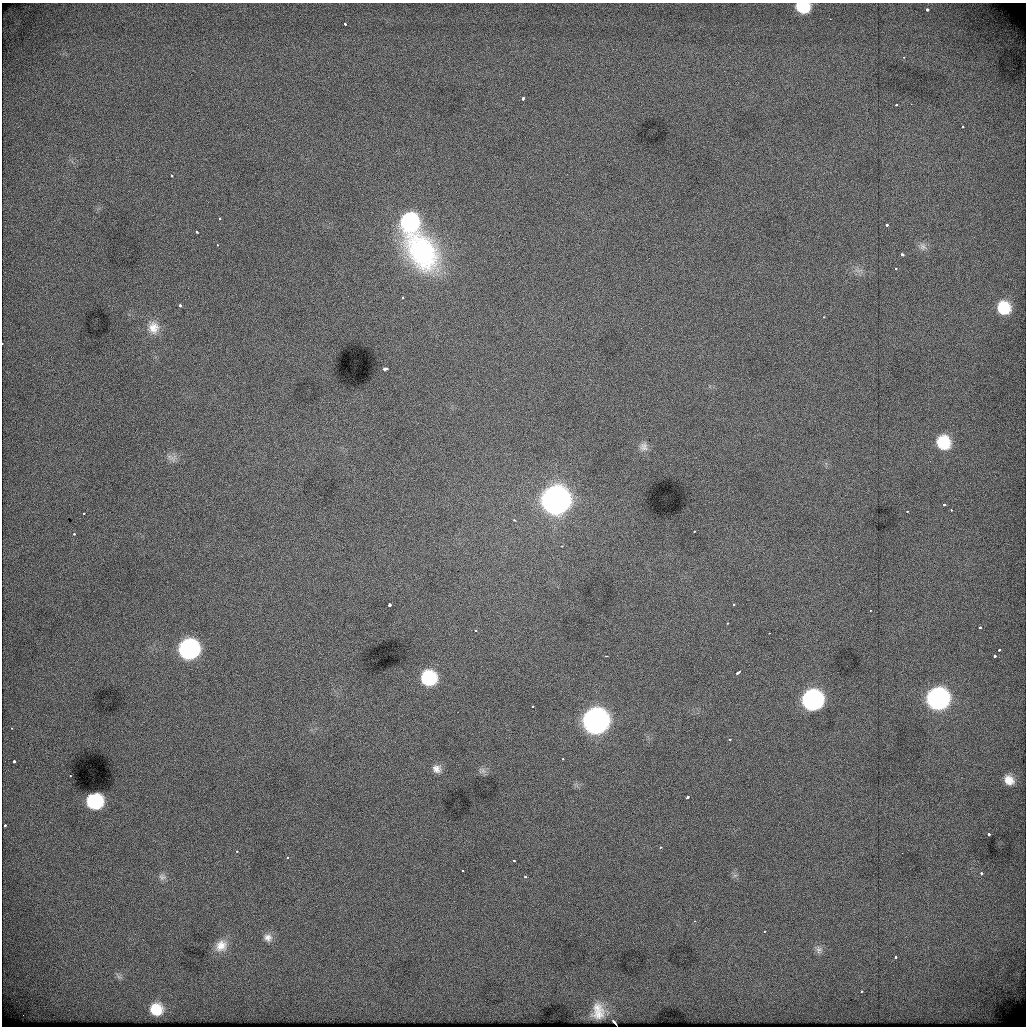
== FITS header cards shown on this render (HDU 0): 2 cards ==
NAXIS1  =                 1024          /
NAXIS2  =                 1024          /

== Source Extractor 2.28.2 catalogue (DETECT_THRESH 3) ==
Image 1024 x 1024 px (HDU 0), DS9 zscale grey, 1 PNG px = 1 image px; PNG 1028 x 1028 px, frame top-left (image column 1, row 1024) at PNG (2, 3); no overlay
Background 478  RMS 2.9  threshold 8.85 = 3 sigma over >= 5 px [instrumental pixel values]
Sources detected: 87; all 87 listed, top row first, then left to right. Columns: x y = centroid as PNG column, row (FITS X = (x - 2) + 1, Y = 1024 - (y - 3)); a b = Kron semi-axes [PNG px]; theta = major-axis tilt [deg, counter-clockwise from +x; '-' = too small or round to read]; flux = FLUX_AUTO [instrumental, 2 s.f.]
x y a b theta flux
803 7 11 9 -9 8500
927 10 3 3 - 1000
830 19 2 2 - 340
345 24 3 3 - 470
903 57 4 3 - 270
523 98 4 3 - 930
896 105 3 2 - 330
963 127 3 2 - 200
171 175 3 3 - 460
220 218 3 2 - 270
410 222 15 14 - 28000
887 225 3 3 - 560
196 232 3 2 - 560
217 245 3 2 - 390
923 247 11 9 -36 850
422 251 49 32 -56 31000
902 254 4 3 - 1500
896 268 3 2 - 250
403 297 3 3 - 290
180 305 3 3 - 1600
1004 308 13 12 - 7400
824 317 3 3 - 150
153 328 16 14 -80 2500
384 369 4 3 - 1600
943 442 11 10 - 8100
644 447 13 11 71 1300
172 458 17 10 -15 1300
555 500 14 14 - 270000
944 505 3 3 - 530
951 510 3 2 - 250
907 511 3 2 - 330
84 513 2 2 - 140
514 520 4 3 - 210
694 531 3 2 - 420
74 534 3 3 - 440
562 546 3 2 - 170
389 605 3 3 - 2400
734 605 3 3 - 260
870 611 3 2 - 220
727 623 3 3 - 250
980 628 3 3 - 480
475 630 3 2 - 330
769 633 3 2 - 150
189 649 13 12 - 52000
999 650 3 3 - 380
606 656 3 2 - 1600
995 656 3 3 - 470
738 672 4 3 - 1100
428 678 12 12 - 13000
937 699 13 13 - 74000
812 700 13 13 - 58000
532 706 3 3 - 270
595 721 14 13 - 160000
11 728 3 2 - 290
729 740 3 3 - 630
563 759 3 3 - 260
13 761 3 3 - 2000
437 769 12 10 -29 1400
482 770 11 8 -8 780
70 775 3 2 - 250
1009 780 12 9 -46 2400
688 797 4 3 - 900
94 801 12 11 - 19000
5 825 3 3 - 480
989 834 3 3 - 870
660 847 4 3 - 270
237 851 3 3 - 300
902 853 2 2 - 120
287 857 3 2 - 350
514 860 3 3 - 400
462 870 3 2 - 260
981 873 3 3 - 670
735 875 7 4 2 470
162 877 11 9 -20 840
525 877 3 3 - 1200
694 921 3 3 - 250
764 931 3 2 - 840
268 938 12 11 - 1500
221 946 17 14 45 2900
819 950 12 9 -71 1100
895 957 3 3 - 310
119 976 12 5 -50 630
861 991 3 3 - 300
597 1008 19 17 32 3000
156 1009 11 10 - 5300
599 1014 13 7 13 2400
615 1023 6 2 -46 1200
At the frame edge (FLAGS 8, measured only in part): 2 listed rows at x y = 803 7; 615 1023